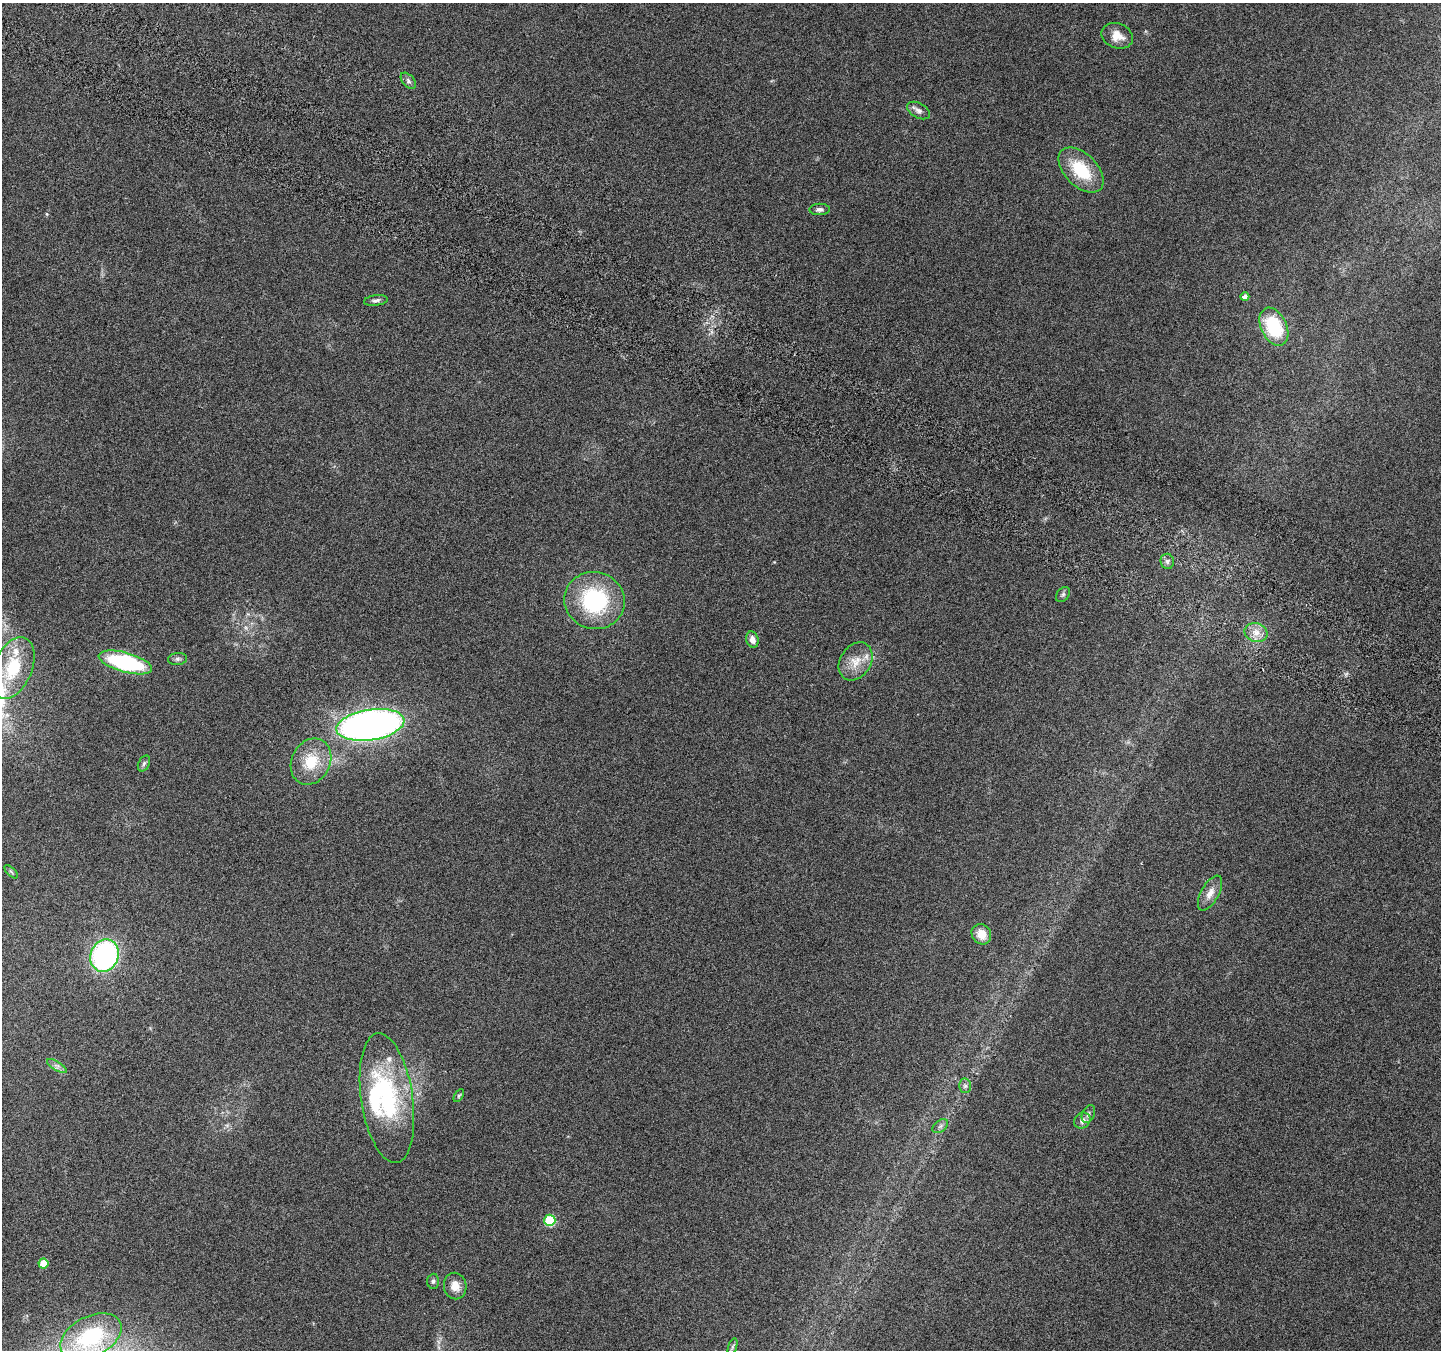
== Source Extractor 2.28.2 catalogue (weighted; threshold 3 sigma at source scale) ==
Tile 11 of 4 x 4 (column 3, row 3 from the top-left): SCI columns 2910-4348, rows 1602-2949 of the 5825 x 5965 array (HDU 1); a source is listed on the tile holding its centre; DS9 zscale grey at full resolution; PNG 1443 x 1352 px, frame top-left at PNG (2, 3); each listed source drawn as its Kron ellipse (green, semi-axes under 4 px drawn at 4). Shown black and unused: <1% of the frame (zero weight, under 3 of 6 exposures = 3% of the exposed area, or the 3 px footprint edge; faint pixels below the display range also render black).
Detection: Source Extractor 2.28.2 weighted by HDU 2 'WHT'; one run over the whole footprint, this tile lists its part. Background 0.0353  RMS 0.0041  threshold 0.0166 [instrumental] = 3 sigma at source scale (4.09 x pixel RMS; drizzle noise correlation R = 1.36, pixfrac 0.8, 0.0396/0.0396 arcsec/px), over >= 5 px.
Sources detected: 42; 2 inside a brighter object's white glare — neither listed nor drawn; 3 inside a brighter listed object's ellipse — not listed separately; the other 37 listed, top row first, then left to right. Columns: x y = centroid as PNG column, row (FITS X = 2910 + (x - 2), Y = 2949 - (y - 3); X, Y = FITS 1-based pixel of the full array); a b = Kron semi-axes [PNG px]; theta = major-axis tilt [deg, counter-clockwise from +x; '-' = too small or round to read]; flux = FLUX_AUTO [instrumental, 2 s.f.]
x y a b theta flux
1117 36 16 12 -22 4.8
408 81 9 5 -47 1.2
918 110 12 7 -29 1.8
1081 170 27 16 -45 17
820 209 10 5 1 1.3
1245 297 4 4 - 1.9
376 300 12 5 8 1.2
1274 327 20 13 -64 21
1167 561 7 6 - 1.2
1063 594 8 6 49 0.84
594 600 30 28 -16 38
1256 632 11 9 -15 3.5
752 639 8 6 -73 2.2
178 659 9 6 6 1.2
856 661 20 15 57 6.4
125 662 27 9 -15 42
13 668 32 19 67 20
370 725 34 15 9 230
311 762 24 19 62 13
144 763 8 5 62 0.96
11 872 8 3 -45 0.56
1210 893 19 9 61 3.6
981 934 10 9 - 5.2
105 956 17 14 70 80
57 1066 11 4 -33 1.2
965 1086 7 6 - 1.1
459 1096 7 4 57 0.51
387 1098 65 26 -82 46
1088 1114 9 6 67 1.1
1082 1120 8 7 - 2
940 1126 9 5 36 1
550 1220 6 5 - 23
43 1263 5 5 - 7.3
433 1281 7 6 - 0.87
455 1286 13 11 -79 4
91 1337 33 20 27 33
732 1347 9 4 71 0.68
Isophote crosses this tile's border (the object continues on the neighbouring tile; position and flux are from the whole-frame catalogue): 1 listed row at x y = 13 668